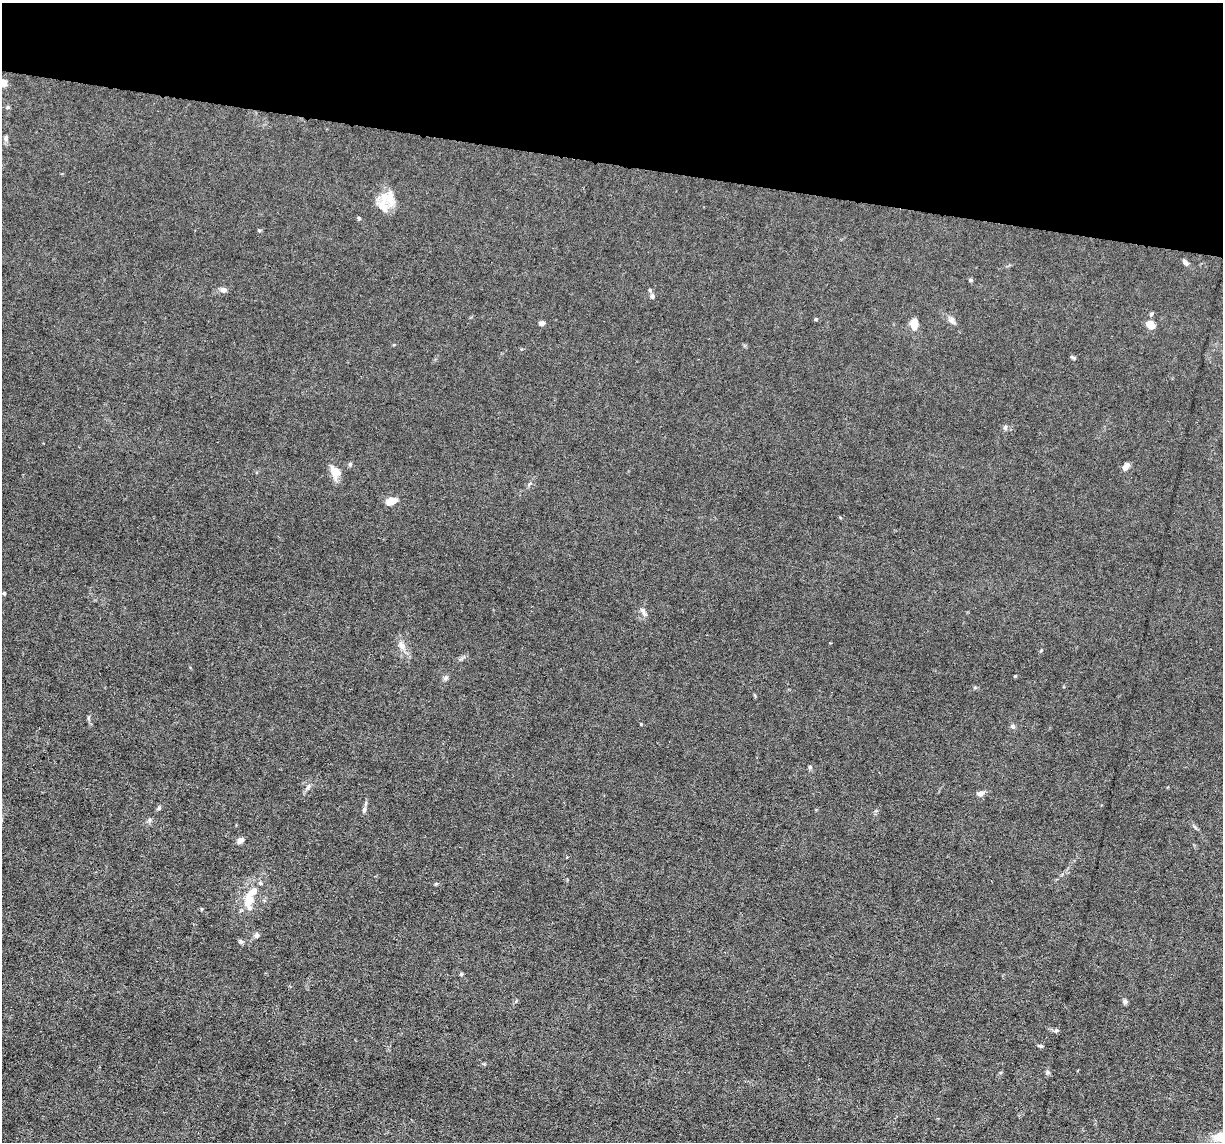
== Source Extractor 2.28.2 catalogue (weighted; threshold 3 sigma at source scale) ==
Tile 2 of 4 x 4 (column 2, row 1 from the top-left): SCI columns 1222-2442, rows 3653-4792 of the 4883 x 4908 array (HDU 1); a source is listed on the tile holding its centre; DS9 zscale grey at full resolution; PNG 1225 x 1144 px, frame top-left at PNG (2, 3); no overlay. Shown black and unused: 14% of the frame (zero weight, under 3 of 6 exposures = <1% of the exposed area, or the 3 px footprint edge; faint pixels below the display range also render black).
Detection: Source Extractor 2.28.2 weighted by HDU 2 'WHT'; one run over the whole footprint, this tile lists its part. Background 0.0122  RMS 0.0026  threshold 0.0108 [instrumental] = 3 sigma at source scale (4.09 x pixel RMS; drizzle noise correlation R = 1.36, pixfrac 0.8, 0.05/0.05 arcsec/px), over >= 5 px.
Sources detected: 51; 4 inside a brighter listed object's ellipse — not listed separately; the other 47 listed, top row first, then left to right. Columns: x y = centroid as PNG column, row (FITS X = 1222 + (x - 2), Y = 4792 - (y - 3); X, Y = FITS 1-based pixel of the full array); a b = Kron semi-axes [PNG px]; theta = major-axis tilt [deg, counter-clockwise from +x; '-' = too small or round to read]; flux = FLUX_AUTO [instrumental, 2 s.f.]
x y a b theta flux
8 107 6 4 70 0.29
6 138 8 6 89 0.62
383 206 21 14 -70 3.4
359 218 5 4 - 0.43
1185 262 10 5 -48 0.77
970 280 5 4 - 0.39
223 290 7 6 - 1.2
652 296 7 6 - 0.6
1151 314 6 4 38 0.39
816 319 4 4 - 0.31
952 320 12 8 -53 1.1
542 323 7 5 6 0.77
914 324 9 5 87 4.6
1151 325 8 7 - 3
1073 358 7 3 -33 0.4
1005 428 7 6 - 0.52
350 464 6 5 - 0.4
1125 467 7 5 48 1.9
335 472 13 9 -62 3.7
530 484 8 5 45 0.51
391 501 11 7 12 3.1
4 593 4 3 - 0.42
643 612 14 5 -64 0.95
402 645 15 8 -62 2
1015 676 4 3 - 0.22
446 678 7 6 - 0.65
88 718 8 3 -71 0.41
641 724 4 3 - 0.18
1013 726 6 6 - 0.55
810 767 6 5 - 0.43
308 787 7 5 61 0.62
981 793 10 6 15 1
159 808 5 4 - 0.5
364 810 7 5 78 0.77
149 820 7 5 69 0.53
1194 826 7 4 -20 0.39
240 840 6 5 - 1.7
260 883 6 5 - 0.4
249 900 22 12 86 4.9
257 935 7 6 - 0.81
241 941 7 5 -47 0.45
461 974 4 4 - 0.45
1125 1002 6 6 - 0.57
1056 1030 6 6 - 0.47
1040 1046 7 4 -8 0.44
1047 1072 7 4 -71 0.43
1220 1137 18 11 10 4.2
Isophote crosses this tile's border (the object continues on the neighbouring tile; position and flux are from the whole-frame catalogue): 1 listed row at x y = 1220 1137